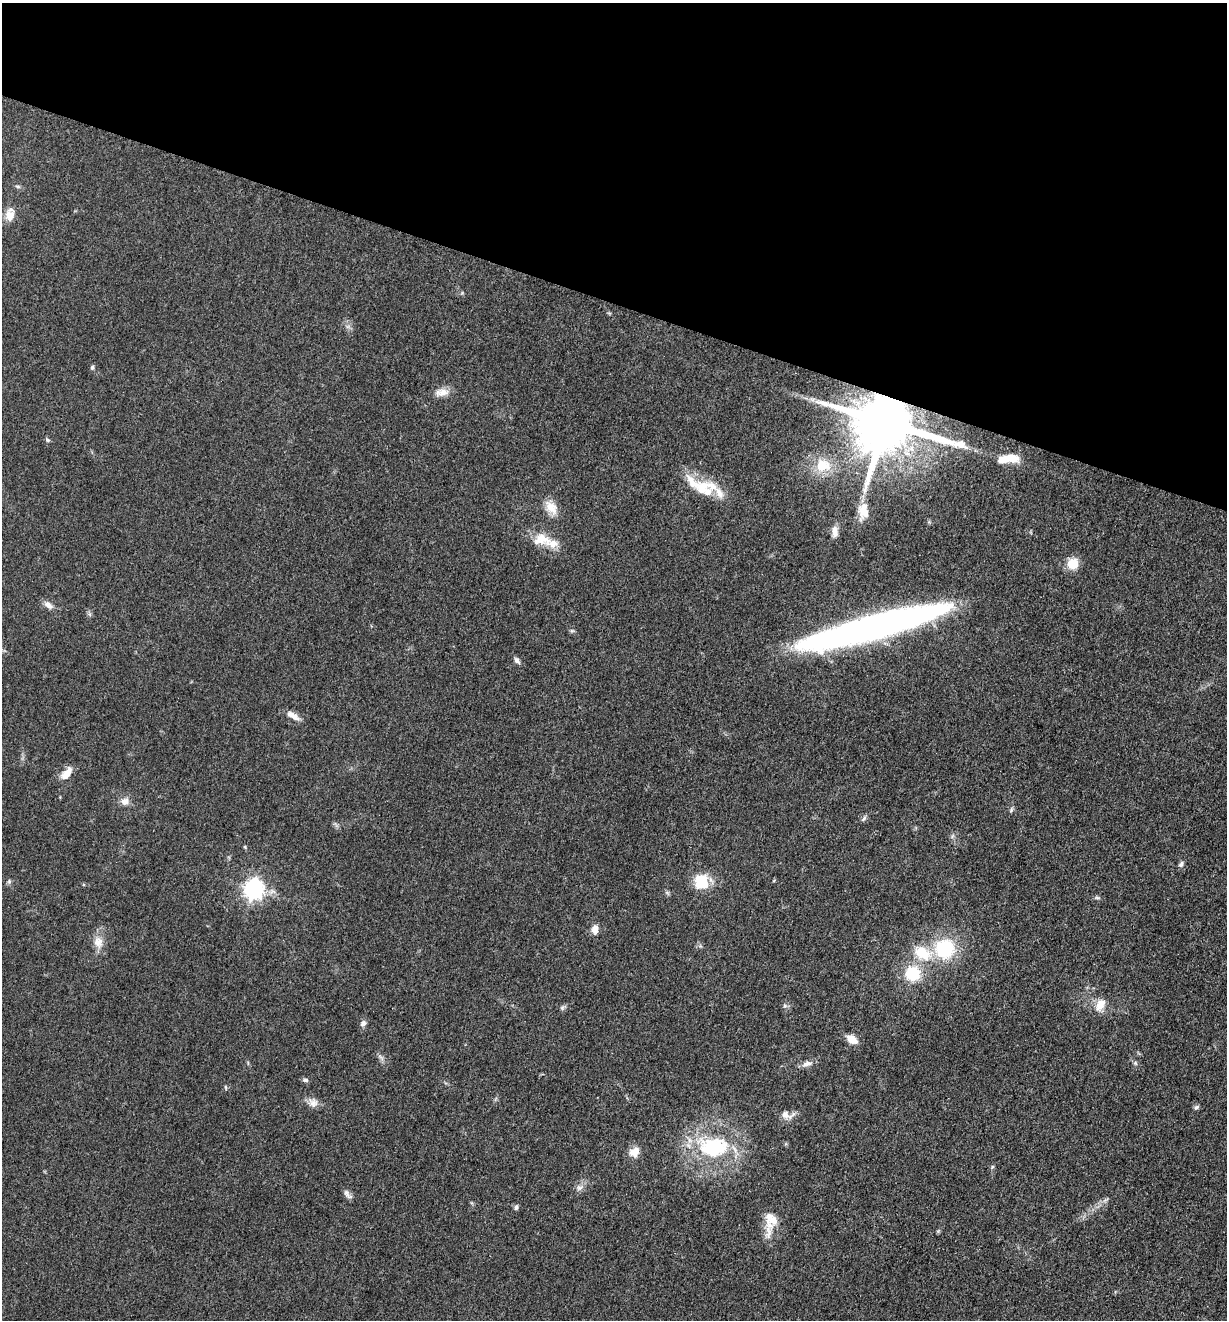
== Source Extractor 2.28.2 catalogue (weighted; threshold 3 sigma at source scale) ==
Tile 2 of 4 x 4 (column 2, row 1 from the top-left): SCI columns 1488-2712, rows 3965-5282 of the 5302 x 5291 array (HDU 1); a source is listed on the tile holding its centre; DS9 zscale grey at full resolution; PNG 1229 x 1322 px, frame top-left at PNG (2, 3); no overlay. Shown black and unused: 23% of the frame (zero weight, under 3 of 5 exposures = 1% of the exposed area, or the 3 px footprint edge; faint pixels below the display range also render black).
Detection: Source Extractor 2.28.2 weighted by HDU 2 'WHT'; one run over the whole footprint, this tile lists its part. Background 0.0509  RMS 0.0058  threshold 0.0263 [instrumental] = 3 sigma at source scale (4.5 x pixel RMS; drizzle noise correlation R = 1.50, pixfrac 1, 0.05/0.05 arcsec/px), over >= 5 px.
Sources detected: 60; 8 inside a brighter listed object's ellipse — not listed separately; the other 52 listed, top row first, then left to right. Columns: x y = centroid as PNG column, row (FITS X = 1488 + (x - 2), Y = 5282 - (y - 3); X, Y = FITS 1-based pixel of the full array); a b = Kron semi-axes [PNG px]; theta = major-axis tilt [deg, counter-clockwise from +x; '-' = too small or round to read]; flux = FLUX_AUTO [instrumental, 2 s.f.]
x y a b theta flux
18 186 8 4 -9 1
10 215 16 10 81 6.3
92 367 6 4 89 1
442 392 19 9 7 5.2
885 423 18 14 -14 5700
47 440 6 5 - 0.91
1009 457 13 10 27 6.1
822 466 16 13 4 15
701 487 37 19 5 18
551 507 21 12 -49 7.7
863 510 19 12 89 10
835 531 13 8 -86 4.3
542 539 27 17 -10 13
1073 564 13 12 - 9.1
48 605 12 7 -38 3.4
872 627 129 18 15 360
572 631 7 4 -18 0.88
517 660 9 5 -53 1.9
295 717 14 9 -44 3.9
67 773 18 9 50 5.9
125 801 11 9 9 3.7
1011 810 7 4 47 0.96
864 818 9 4 55 1.2
245 847 6 3 -72 0.58
1181 864 8 5 63 1.5
9 881 6 5 - 1.1
701 882 17 15 -86 18
253 889 7 7 - 300
1097 898 6 4 -1 0.96
595 929 11 8 -89 3.8
98 942 16 13 -76 6.4
944 949 20 19 - 36
922 953 20 13 -29 18
912 973 17 16 - 21
1100 1005 17 11 62 6.9
562 1008 6 6 - 1.2
363 1023 8 7 - 2
852 1039 12 8 -35 7
1135 1063 6 5 - 0.98
806 1064 14 7 20 3.3
305 1080 8 5 -1 1.3
226 1087 6 3 -70 0.64
313 1103 13 11 -25 4.2
1196 1107 8 5 43 1.2
786 1115 20 10 -4 4.8
714 1147 39 24 1 51
634 1152 14 11 28 5.8
992 1167 6 4 71 0.78
579 1188 9 6 15 2.2
348 1195 15 6 -45 2.2
516 1207 7 5 74 1.2
773 1220 42 13 67 11
Overlapping masked pixels (flux is a lower limit): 1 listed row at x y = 885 423